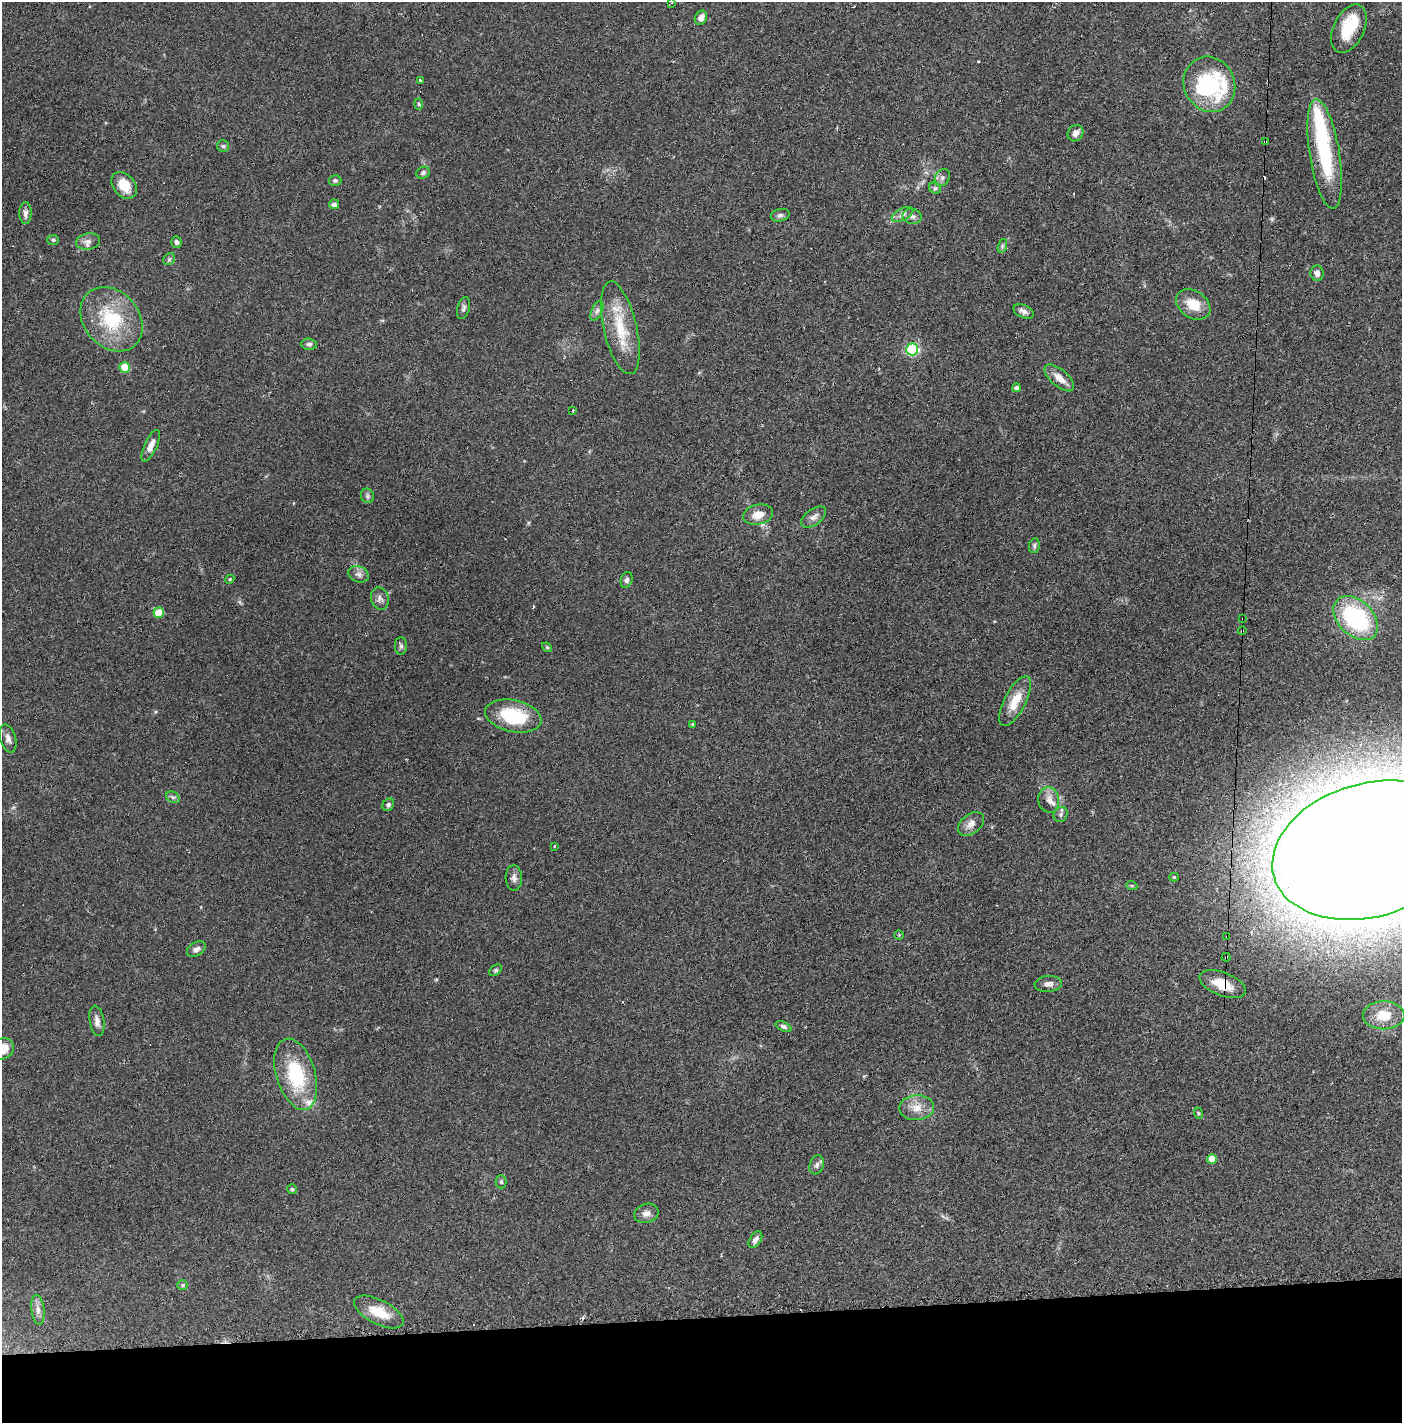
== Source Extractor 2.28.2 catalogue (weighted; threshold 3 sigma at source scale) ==
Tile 8 of 3 x 3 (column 2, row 3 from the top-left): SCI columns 1419-2818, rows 1-1421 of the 4249 x 4272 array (HDU 1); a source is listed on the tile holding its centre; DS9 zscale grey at full resolution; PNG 1404 x 1425 px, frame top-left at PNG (2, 2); each listed source drawn as its Kron ellipse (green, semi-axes under 4 px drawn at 4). Shown black and unused: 7% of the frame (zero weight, under 2 of 3 exposures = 1% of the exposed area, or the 3 px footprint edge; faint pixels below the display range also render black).
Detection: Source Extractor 2.28.2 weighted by HDU 2 'WHT'; one run over the whole footprint, this tile lists its part. Background 0.0701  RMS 0.0061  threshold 0.0275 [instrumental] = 3 sigma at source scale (4.5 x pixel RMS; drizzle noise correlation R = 1.50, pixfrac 1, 0.05/0.05 arcsec/px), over >= 5 px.
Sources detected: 100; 2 inside a brighter object's white glare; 4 cosmic-ray / hot-pixel residue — neither listed nor drawn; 4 inside a brighter listed object's ellipse — not listed separately; the other 90 listed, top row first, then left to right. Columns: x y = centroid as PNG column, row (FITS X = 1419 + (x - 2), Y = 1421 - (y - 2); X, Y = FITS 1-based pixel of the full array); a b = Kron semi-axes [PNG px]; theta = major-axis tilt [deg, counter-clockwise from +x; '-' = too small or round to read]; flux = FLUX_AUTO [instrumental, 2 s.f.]
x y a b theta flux
672 2 3 2 - 0.58
701 18 7 6 - 3.5
1349 29 26 15 65 19
420 81 3 3 - 1.6
1209 84 28 25 -63 51
419 104 6 4 -88 0.85
1075 133 9 7 52 3.1
1265 142 3 3 - 0.98
223 146 6 6 - 1.1
1325 154 55 15 -81 48
423 173 7 5 29 1.5
942 178 9 7 58 1.9
335 180 6 5 - 1.2
124 185 15 10 -51 11
935 188 6 5 - 1
334 204 5 5 - 2.1
25 213 11 6 90 2.8
902 214 12 6 28 2.5
780 215 9 6 14 1.7
912 216 9 7 -12 2.4
53 240 6 5 - 0.98
88 241 12 8 12 3.2
176 242 6 5 - 1.7
1002 246 7 4 72 1.3
169 259 7 5 45 1.1
1317 273 8 6 -86 2.8
1193 305 19 13 -34 12
464 308 11 6 74 1.8
597 311 10 5 65 2.1
1023 311 11 6 -24 2.6
111 319 35 27 -49 37
620 328 47 16 -77 25
309 344 7 5 -4 1.6
912 349 6 6 - 70
125 367 5 5 - 17
1059 378 18 8 -40 6.6
1016 388 4 4 - 1.9
573 410 3 3 - 2
151 446 17 6 65 4.5
367 496 7 6 - 1.4
758 515 15 10 11 7.3
814 517 14 8 35 3.3
1034 546 7 5 80 1.4
359 574 10 8 -21 2.7
230 579 5 3 - 0.63
627 580 8 5 72 1.8
380 599 11 9 -73 2.9
159 613 5 5 - 16
1356 618 26 17 -44 63
1243 619 3 3 - 1.4
1242 631 4 3 - 0.5
401 646 9 6 -89 1.5
547 647 5 4 - 0.8
1015 701 27 10 62 12
513 716 29 16 -12 35
692 724 4 4 - 0.65
8 738 14 8 -74 3.2
173 797 7 5 -30 1.4
1049 800 13 10 -81 4.7
388 805 7 5 57 1.6
1061 814 8 6 55 1.9
971 824 15 9 38 4.6
554 846 3 3 - 1.1
1369 850 99 67 16 4000
1174 877 5 4 - 0.72
514 878 13 8 -88 2.8
1132 886 5 3 - 0.69
899 935 5 5 - 0.75
1227 936 3 2 - 0.95
196 949 10 6 31 2.4
1226 957 4 3 - 0.91
495 970 7 5 41 1
1048 984 14 8 4 2.9
1223 984 24 11 -21 14
1384 1015 21 14 0 15
97 1021 15 7 -81 3.5
784 1027 8 4 -28 1.5
3 1049 11 10 - 9.3
296 1074 37 19 -73 38
917 1108 17 12 4 7.6
1198 1113 6 3 -71 0.66
1212 1159 5 5 - 9.3
817 1165 10 7 69 2
501 1182 6 5 - 1
292 1189 5 5 - 0.91
646 1213 12 9 16 3.1
755 1240 9 5 57 2.5
183 1285 5 5 - 0.94
38 1310 15 6 -84 3.6
379 1312 27 12 -27 14
Overlapping masked pixels (flux is a lower limit): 6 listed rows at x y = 1265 142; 1243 619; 1242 631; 1227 936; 1226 957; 1223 984
Isophote crosses this tile's border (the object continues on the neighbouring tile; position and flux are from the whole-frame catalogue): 3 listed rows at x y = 672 2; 1369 850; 3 1049